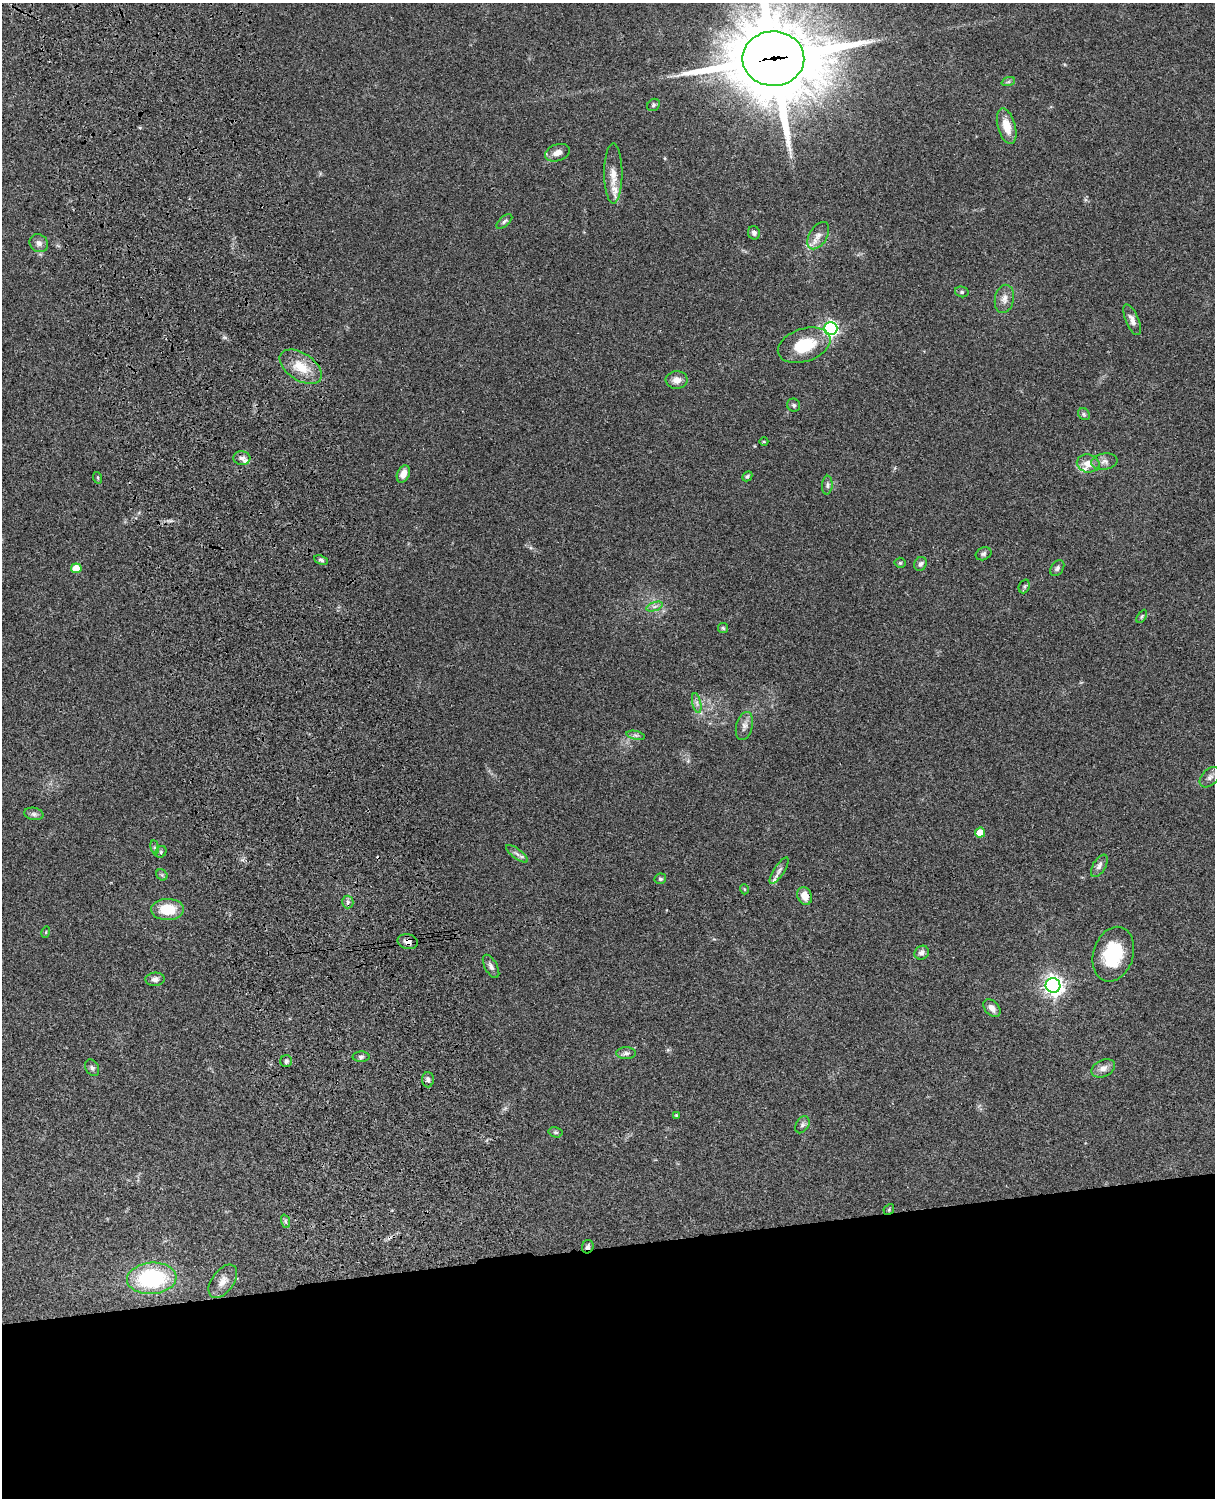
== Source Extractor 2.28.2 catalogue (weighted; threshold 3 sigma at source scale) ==
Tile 11 of 4 x 3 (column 3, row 3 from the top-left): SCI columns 2545-3757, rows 277-1772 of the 5087 x 4926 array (HDU 1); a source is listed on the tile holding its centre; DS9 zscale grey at full resolution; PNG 1217 x 1500 px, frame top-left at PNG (2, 3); each listed source drawn as its Kron ellipse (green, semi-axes under 4 px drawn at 4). Shown black and unused: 17% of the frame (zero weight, under 3 of 4 exposures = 6% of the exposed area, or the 3 px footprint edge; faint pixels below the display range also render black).
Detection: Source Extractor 2.28.2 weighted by HDU 2 'WHT'; one run over the whole footprint, this tile lists its part. Background 0.076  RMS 0.0057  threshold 0.0257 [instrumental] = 3 sigma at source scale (4.5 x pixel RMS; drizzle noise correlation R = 1.50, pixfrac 1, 0.05/0.05 arcsec/px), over >= 5 px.
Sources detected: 82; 1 cosmic-ray / hot-pixel residue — neither listed nor drawn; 5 inside a brighter listed object's ellipse — not listed separately; the other 76 listed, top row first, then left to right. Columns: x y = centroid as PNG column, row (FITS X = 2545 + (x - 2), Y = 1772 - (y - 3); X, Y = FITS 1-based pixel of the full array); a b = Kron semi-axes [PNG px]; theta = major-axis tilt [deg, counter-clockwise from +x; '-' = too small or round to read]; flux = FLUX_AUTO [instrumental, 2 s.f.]
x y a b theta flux
773 59 31 27 -1 6900
1008 82 7 4 18 0.94
653 105 7 5 39 1.1
1007 126 18 9 -74 9.1
557 153 13 8 19 4.1
613 173 30 9 -90 7.1
504 221 9 5 41 1.3
754 233 7 6 - 1.9
818 236 15 9 59 4.2
39 243 10 8 -40 2.6
962 292 7 5 -14 0.98
1004 299 14 9 78 4
1132 320 16 6 -68 3.1
831 329 6 6 - 130
804 345 27 16 19 21
301 367 23 13 -34 13
677 380 11 9 1 4.3
794 405 7 6 - 1.2
1084 414 6 5 - 1
764 441 4 3 - 0.6
242 458 8 7 - 2.4
1104 461 13 8 7 2.8
1088 463 11 9 -10 5.3
403 474 9 6 66 4.4
747 476 5 4 - 0.83
98 478 6 3 -72 0.54
827 485 9 5 86 1.4
983 554 8 6 23 1.2
321 560 7 4 -23 1.2
900 563 5 5 - 0.78
920 564 7 6 - 1.7
76 568 5 5 - 11
1057 568 9 6 58 1.5
1024 586 7 5 69 0.99
655 607 9 4 19 1.4
1142 616 7 4 59 0.82
723 628 5 5 - 0.85
697 703 10 4 -77 1.7
744 726 14 8 75 3.2
636 735 9 4 -13 1.2
1210 777 12 7 45 2.8
34 814 9 6 -10 1.7
980 833 5 5 - 7.5
155 847 7 3 -81 0.77
161 852 6 5 - 1
517 854 13 5 -36 2
1099 866 12 6 60 2.3
779 871 15 5 57 2.2
162 875 6 5 - 0.93
660 879 6 5 - 1
744 889 5 3 - 0.54
805 896 9 7 -68 5.9
348 902 6 5 - 1.4
167 910 16 10 2 16
46 932 5 3 - 0.55
408 942 10 7 -13 3
922 953 8 6 37 2.3
1113 954 28 20 72 31
491 966 13 6 -61 2.2
155 979 9 6 3 2.2
1053 985 7 7 - 300
992 1008 10 7 -49 3.6
626 1053 10 6 0 1.9
361 1057 8 5 1 1.3
286 1061 6 6 - 1.1
92 1068 9 6 -61 1.5
1103 1068 12 8 27 3.4
428 1080 7 6 - 1.6
676 1115 3 3 - 0.52
802 1125 9 6 60 1.6
555 1132 7 5 -15 1.1
889 1209 6 4 48 0.68
285 1221 7 4 -71 1
588 1247 7 5 69 1.5
152 1278 25 15 4 53
223 1281 19 11 53 5.5
Overlapping masked pixels (flux is a lower limit): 3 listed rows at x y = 773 59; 408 942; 588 1247
Isophote crosses this tile's border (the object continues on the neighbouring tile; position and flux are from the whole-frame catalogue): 1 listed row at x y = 773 59